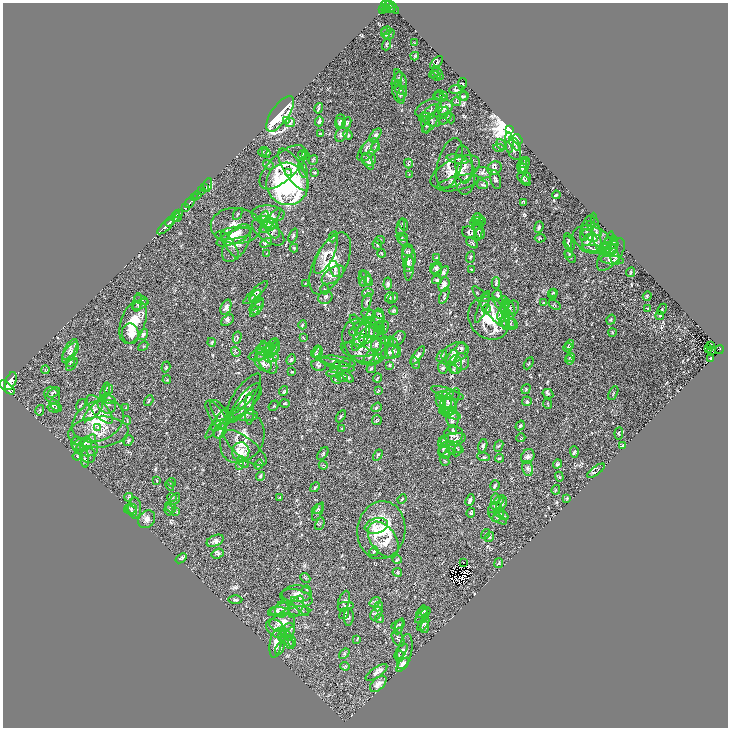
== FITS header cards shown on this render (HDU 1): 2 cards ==
NAXIS1  =                 1451
NAXIS2  =                 1451

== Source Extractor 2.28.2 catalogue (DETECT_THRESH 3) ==
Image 1451 x 1451 px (HDU 1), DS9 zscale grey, zoomed out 1/2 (1 PNG px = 2 x 2 image px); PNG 730 x 730 px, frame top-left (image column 2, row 1450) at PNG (3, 3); each listed source drawn as its Kron ellipse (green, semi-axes under 4 px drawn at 4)
Background 0.444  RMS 0.019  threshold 0.0579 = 3 sigma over >= 5 px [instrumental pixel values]
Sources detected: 623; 28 cannot appear on this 1/2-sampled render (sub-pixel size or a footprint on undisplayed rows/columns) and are neither listed nor drawn; of the other 595, the 500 brightest by FLUX_AUTO listed and drawn (95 fainter detections omitted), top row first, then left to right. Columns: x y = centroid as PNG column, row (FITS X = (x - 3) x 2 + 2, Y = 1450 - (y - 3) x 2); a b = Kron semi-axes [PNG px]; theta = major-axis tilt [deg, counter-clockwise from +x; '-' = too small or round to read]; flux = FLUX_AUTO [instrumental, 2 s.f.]
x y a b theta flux
389 4 4 2 - 420
388 6 8 2 -33 110
385 7 2 2 - 65
393 7 8 2 -45 150
386 8 2 1 - 28
390 9 3 2 - 69
382 10 4 2 - 140
387 31 5 2 - 3
385 33 5 3 - 4.3
389 34 6 2 45 3.1
414 43 4 3 - 2.8
386 45 6 3 73 3.6
415 56 4 3 - 3.3
437 63 8 2 48 3
434 73 5 2 - 3.4
438 73 8 2 -57 4.6
436 76 6 2 -36 3.5
401 78 10 5 -60 8.2
397 80 8 3 64 6.7
399 83 4 3 - 3
462 84 6 3 81 3.4
401 90 6 2 -28 4.6
456 90 7 3 3 5.1
398 93 11 5 -69 12
402 93 7 2 69 4.5
439 95 5 2 - 3.2
443 95 3 3 - 2.9
462 96 5 4 - 5
464 96 5 3 - 3.4
440 97 7 3 -23 3.7
456 101 5 2 - 2.6
444 107 8 7 - 22
319 108 5 3 - 5.3
429 108 14 7 26 17
428 113 11 3 42 10
444 113 6 4 66 7.1
280 114 21 8 55 340
445 118 7 2 46 4.2
450 118 6 4 -62 5.4
286 120 3 2 - 4.9
430 120 10 6 -26 12
319 121 5 3 - 8.1
341 121 6 5 - 6.9
290 123 5 4 - 6.9
339 123 5 4 - 5.7
347 123 6 3 64 6.2
430 124 10 2 47 5.8
426 125 8 2 -82 4.3
510 129 4 2 - 9700
320 133 4 3 - 2.8
341 134 8 5 62 8.4
348 135 5 3 - 4.2
375 135 8 4 51 9.4
518 139 5 2 - 3.2
509 143 10 3 -87 11
501 144 6 3 -58 4.5
515 144 8 3 -51 12
367 147 8 3 57 8.2
376 147 5 4 - 5.2
499 148 5 3 - 4.3
368 150 14 7 49 21
514 150 11 6 -64 16
263 152 5 2 - 2.8
266 153 5 2 - 3
303 154 5 3 - 4.1
305 156 4 2 - 2.8
369 159 7 6 - 13
457 159 11 3 -12 8.9
313 160 5 3 - 3.5
368 162 9 3 -60 9.4
450 163 26 12 75 36
524 163 6 3 26 5.3
408 164 5 3 - 4.3
464 164 19 8 -86 27
268 165 6 3 -34 4.2
522 165 8 3 78 6.5
525 165 8 3 78 7.6
283 167 29 13 43 76
494 168 7 6 - 10
523 168 5 4 - 5.6
293 169 24 9 -57 65
303 169 9 3 -78 7.5
314 172 4 3 - 3.3
455 172 27 13 27 77
288 173 2 2 - 20
483 173 9 5 -3 11
409 175 3 3 - 2.6
465 177 17 10 88 27
526 178 6 3 70 4.3
496 179 9 5 -76 9.1
524 179 8 3 -44 4.8
458 183 21 7 12 18
287 184 21 20 - 650
482 184 6 3 -21 5.9
208 185 7 4 73 75
204 188 2 2 - 62
201 191 2 2 - 160
197 195 4 2 - 780
556 195 4 3 - 4.1
194 198 2 2 - 210
523 202 4 3 - 5.1
190 203 6 2 45 1400
185 208 4 3 - 580
179 213 4 2 - 260
238 214 6 2 65 3
268 214 16 8 -1 18
175 216 5 3 - 230
178 218 2 1 - 64
265 218 7 4 83 8.3
479 218 6 3 -54 4.3
477 219 5 3 - 3.8
271 220 15 3 53 15
170 222 6 2 47 1000
268 222 11 5 -23 15
478 222 8 4 7 6.4
403 224 6 3 -71 4.7
479 224 8 4 39 7.5
236 226 25 18 -3 44
268 226 9 5 33 14
165 227 10 2 42 1100
539 227 6 3 70 6.3
272 228 11 6 -62 18
401 228 9 3 81 5.4
587 228 14 6 70 13
594 229 10 3 -44 6.2
478 231 10 3 89 8.2
268 232 19 9 -36 28
469 232 7 6 - 11
596 232 19 4 -81 13
233 233 18 6 8 25
480 233 6 2 -82 4.1
293 236 7 3 68 5
590 236 8 4 -33 10
233 237 18 6 22 28
333 237 6 3 66 4.4
404 237 4 3 - 3
540 238 5 4 - 4.6
592 239 19 12 -18 51
380 240 4 2 - 3
402 240 7 3 -51 5
588 240 7 4 52 8.2
569 241 9 3 -66 7.3
611 241 7 4 8 7.8
237 243 21 11 58 35
266 243 6 4 29 6.4
472 243 6 4 -40 5.8
568 243 7 3 -84 6.2
608 244 13 4 74 11
230 245 15 4 -57 15
377 245 5 5 - 5
614 245 9 4 85 11
604 247 5 4 - 6.9
294 248 4 3 - 3.2
609 248 8 5 -27 15
612 248 8 4 51 12
595 249 15 4 -6 14
408 251 5 4 - 5.8
267 253 4 2 - 2.5
381 253 4 3 - 3.2
569 254 4 3 - 3.1
326 255 21 7 62 35
611 255 19 9 51 36
409 256 12 7 -82 18
470 257 6 3 68 3.9
570 257 7 3 -47 4.3
615 257 8 4 -79 12
436 258 4 2 - 2.5
612 260 12 3 -4 11
330 263 33 16 64 100
409 264 8 5 82 13
409 268 13 4 84 15
436 268 6 5 - 8
334 269 8 5 -73 14
471 269 3 2 - 2.6
437 270 5 5 - 7.6
443 272 7 4 56 6.9
630 272 5 3 - 3.1
333 275 13 7 36 21
363 278 8 2 -88 4.5
367 278 8 3 -60 7.5
437 280 5 4 - 5.1
366 281 6 3 33 4.5
496 283 6 4 87 5.1
305 284 4 3 - 2.8
388 284 6 4 85 7.4
444 284 7 5 74 16
325 290 5 2 - 2.9
554 292 3 3 - 3
256 293 16 3 43 11
368 293 6 3 14 4.5
552 294 5 3 - 5
497 295 5 4 - 5.2
256 296 7 2 53 6.2
444 296 8 4 66 5.9
647 296 5 3 - 3.8
325 297 7 6 - 9.6
389 297 5 4 - 6.2
485 297 5 2 - 3.6
393 298 6 2 50 5.2
252 299 3 2 - 2.6
141 300 8 3 -24 5.8
138 302 9 3 80 6.3
367 302 9 3 75 7.3
544 303 3 3 - 2.9
257 304 8 2 41 5.4
505 304 5 3 - 4
140 305 8 3 26 7.2
508 305 10 3 -56 7
554 305 7 3 -34 3.9
226 307 8 5 68 11
483 307 17 4 68 14
490 307 26 6 -51 35
257 308 10 2 53 4.8
505 308 7 2 -84 5.6
648 308 4 3 - 3.2
487 309 4 4 - 5.9
662 309 5 2 - 3.5
254 310 5 4 - 4.1
393 311 5 3 - 4.3
508 311 13 8 43 22
368 314 7 4 -7 7.3
379 314 5 4 - 5.6
371 316 6 4 84 5.8
660 316 4 3 - 3.8
378 317 6 6 - 7.7
354 319 5 2 - 2.6
489 319 23 19 -52 160
506 319 11 3 89 9
510 319 10 3 -66 9.4
228 320 7 4 34 8.4
611 320 5 3 - 3.4
133 322 22 12 70 92
367 322 5 3 - 3.1
509 323 9 6 -18 12
303 325 4 3 - 3.1
379 326 5 2 - 3.3
380 327 5 2 - 2.9
384 328 7 2 64 4.8
367 329 14 7 -15 19
381 329 4 3 - 3.7
354 332 4 3 - 3.3
612 332 4 2 - 2.7
130 334 10 8 -80 27
143 334 6 4 52 7.5
362 334 15 7 71 27
367 335 10 6 50 24
359 337 14 5 67 24
237 338 6 2 76 3.3
303 338 4 3 - 2.9
398 338 9 6 39 8.7
385 340 4 3 - 3.5
389 341 4 3 - 3.7
211 342 4 3 - 3.7
364 342 26 19 -51 92
376 344 7 4 67 8.8
569 345 5 4 - 5.1
711 345 3 2 - 3.1
143 346 5 3 - 3.5
271 346 9 3 54 8.4
362 347 20 9 7 39
265 348 10 4 16 12
568 348 5 3 - 4.8
709 348 3 2 - 2.9
70 349 12 5 60 15
267 349 8 4 -55 14
273 349 9 3 61 6.7
393 349 10 6 86 13
461 349 5 5 - 6.9
719 349 4 3 - 97
262 351 10 3 77 8
316 351 6 3 56 6.3
397 351 6 3 -86 6.3
712 351 3 1 - 3.8
70 352 12 5 55 17
236 352 5 2 - 2.8
390 352 9 6 15 12
264 353 16 5 19 22
318 353 6 4 62 7
360 353 21 8 -23 24
455 353 14 9 25 22
417 355 11 3 53 9.8
370 356 8 3 49 7.2
442 356 7 3 56 5.1
377 357 3 3 - 3.4
452 357 8 5 63 10
571 357 5 3 - 4.4
272 358 7 3 14 7.6
711 358 3 2 - 7.5
291 360 5 3 - 4.4
569 360 5 4 - 4.3
70 361 6 3 55 4.5
266 361 14 8 -52 28
338 361 17 5 -9 22
462 361 8 7 - 12
263 363 10 7 -44 16
415 363 6 3 -67 4.5
529 363 7 2 61 3.5
72 364 7 4 52 6.4
456 364 9 6 -85 16
318 365 7 5 -11 7.7
337 365 19 3 -16 12
345 365 7 5 60 8
389 365 4 3 - 3.4
166 367 5 3 - 3.4
335 367 6 3 52 7.3
371 368 5 3 - 3.8
443 368 5 4 - 5.8
45 370 4 3 - 3.2
453 370 5 4 - 5.5
292 372 3 2 - 3.1
334 373 8 3 10 6.2
342 377 6 2 -22 3.9
348 377 6 4 -42 6
377 378 4 3 - 3.5
336 379 5 4 - 4.4
167 380 4 3 - 3.3
11 381 9 5 67 3400
7 388 9 4 -39 3200
109 389 5 2 - 4
526 389 5 3 - 4.2
378 390 4 3 - 2.7
105 391 8 3 75 6.5
283 391 5 3 - 3.9
53 393 7 3 32 6.1
447 393 17 4 -17 16
613 393 7 2 65 2.9
244 394 25 8 52 21
548 394 5 4 - 6.1
52 395 9 7 -64 12
447 395 6 4 19 11
443 396 8 3 -7 6.5
109 399 6 3 -15 4.7
149 401 6 2 59 2.8
448 401 6 3 83 8.1
450 401 14 6 59 21
527 401 5 5 - 6.1
245 402 23 7 52 30
441 402 6 3 -49 6.1
285 403 5 3 - 3.9
107 404 10 9 - 16
547 404 5 2 - 2.8
81 405 6 2 55 3.4
245 405 23 5 47 23
56 406 7 4 -43 5.7
274 406 6 2 50 3.2
449 406 9 7 -50 22
377 407 5 3 - 4.4
53 408 6 4 -17 5.1
126 408 4 2 - 2.6
100 409 18 7 -48 31
249 409 16 4 90 15
40 410 5 3 - 3.4
93 411 13 5 46 20
220 412 14 6 -57 14
449 412 5 3 - 4.5
244 414 13 6 -6 15
450 414 11 3 -18 9
216 415 17 6 -57 20
341 416 6 3 58 3.5
452 418 10 6 -84 15
127 420 4 2 - 2.8
377 420 5 5 - 4.4
98 421 27 19 26 150
217 423 19 3 54 13
220 425 9 4 25 10
520 426 5 2 - 4.3
97 427 4 3 - 4.9
342 428 3 2 - 3
220 430 8 6 55 11
453 430 5 4 - 4.4
98 432 30 15 5 76
619 433 6 3 83 3.9
453 434 10 8 13 16
242 438 26 20 59 77
521 438 4 3 - 2.7
453 440 13 6 11 15
129 441 6 4 53 5.3
444 441 6 4 49 8
86 443 11 5 37 15
76 444 7 5 89 7.5
87 444 6 3 69 7.2
483 446 7 4 74 6.5
499 446 6 3 67 4.4
623 446 4 3 - 8.4
85 447 13 8 -12 21
455 447 9 3 -32 5.7
245 448 26 10 -38 39
443 448 6 3 66 4.8
452 449 6 3 88 4.3
457 451 6 3 63 4.1
241 452 9 8 - 60
574 452 6 4 -86 5.4
445 453 6 5 - 8.2
323 454 7 4 53 5.4
88 455 8 7 - 12
378 455 6 3 58 4.9
77 456 4 2 - 3.3
484 457 6 3 -8 4.5
528 457 8 6 58 13
500 458 4 3 - 3.6
85 459 8 4 -87 12
444 461 5 2 - 3.1
243 462 7 4 -48 7.4
557 464 5 4 - 6.1
240 465 4 2 - 3.7
259 465 5 3 - 4.8
323 465 4 3 - 3.4
528 469 8 5 -78 10
596 471 10 4 36 7.7
260 476 5 3 - 5
559 477 5 3 - 3.8
156 481 4 2 - 2.6
171 482 4 3 - 3.4
495 485 5 4 - 6
170 486 5 4 - 4.9
315 487 5 3 - 3.7
556 490 5 2 - 3
129 497 4 3 - 3.8
280 497 4 3 - 2.7
172 498 5 2 - 3.6
567 498 3 2 - 3.3
175 499 6 3 56 4.7
402 499 5 2 - 3.6
495 499 5 4 - 6.3
470 500 6 3 67 6.4
496 504 11 4 49 11
501 505 8 3 62 7.1
496 506 6 3 -24 5.8
171 507 6 3 -37 4.8
135 508 10 6 -88 8.6
130 509 6 5 - 7.2
317 509 6 2 36 3.2
131 510 6 3 -41 5.8
169 510 5 3 - 4.2
176 511 4 3 - 2.7
318 512 10 3 62 6.4
471 513 5 4 - 5.1
502 514 8 3 -34 6.1
498 515 8 2 52 4.3
498 518 10 3 -30 5.7
147 519 9 7 51 18
320 524 6 3 67 5.3
376 526 12 7 14 33
381 530 29 24 81 190
485 534 5 2 - 3.4
489 537 5 4 - 5
383 540 20 12 -55 56
215 541 9 5 24 12
374 551 5 2 - 4.8
218 553 6 5 - 8.3
181 558 6 3 37 7
397 560 5 3 - 4.5
463 563 2 1 - 4.2
499 563 5 3 - 3.6
397 572 5 4 - 4.6
305 578 5 3 - 3.4
307 590 4 3 - 3.5
297 594 15 8 2 24
296 598 16 8 -12 29
235 600 7 4 0 5.8
344 601 11 5 73 11
375 602 6 3 36 5.2
300 606 12 3 -46 9.7
346 606 8 3 5 6.8
378 606 5 4 - 5.2
296 607 12 6 63 16
279 609 12 4 29 14
282 609 8 7 - 14
279 611 10 3 -4 8.3
299 611 11 4 1 7.1
424 611 5 4 - 5.3
344 613 6 2 55 3.9
422 613 6 3 45 6.8
376 614 7 5 50 9.6
423 615 10 4 44 5.4
349 617 9 5 86 6.6
379 619 5 4 - 4.1
282 623 13 9 11 39
423 624 8 4 54 7.4
397 625 6 3 23 4.9
399 626 8 4 67 8
425 627 6 2 83 4.4
275 628 11 7 -42 17
288 630 7 6 - 14
286 634 8 3 -44 7.8
283 635 6 2 70 4.5
398 639 9 5 -58 6.8
357 640 4 2 - 2.6
292 641 6 2 -70 2.8
289 642 7 3 -70 6
276 643 14 6 81 33
280 648 7 3 65 5.2
401 651 9 4 50 11
405 651 17 7 78 22
344 654 6 2 41 2.9
399 656 5 3 - 4.9
403 665 8 3 48 25
345 666 4 4 - 4.2
377 672 13 5 34 15
378 684 10 6 43 16
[95 fainter detections neither listed nor drawn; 28 sub-pixel or undisplayed-footprint detections neither listed nor drawn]